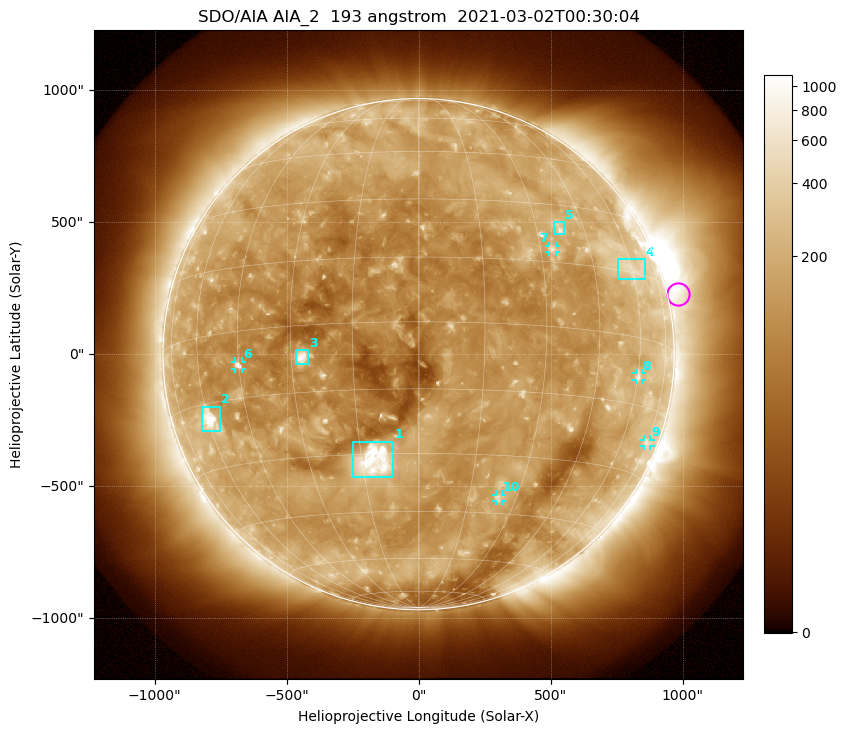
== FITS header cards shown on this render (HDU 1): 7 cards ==
TELESCOP= 'SDO/AIA '           / For AIA: SDO/AIA
INSTRUME= 'AIA_2   '           / For AIA: AIA_ATA1, AIA_ATA2, AIA_ATA3 or AIA_AT
WAVELNTH=                  193 / [angstrom] Wavelength
WAVEUNIT= 'angstrom'           / Wavelength unit: angstrom
DATE-OBS= '2021-03-02T00:30:04.843' / [ISO] Date when observation started; ISO 8
CTYPE1  = 'HPLN-TAN'           / CTYPE1: HPLN
CTYPE2  = 'HPLT-TAN'           / CTYPE2: HPLT

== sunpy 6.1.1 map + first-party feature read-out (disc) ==
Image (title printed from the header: SDO/AIA AIA_2  193 angstrom  2021-03-02T00:30:04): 1024 x 1024 px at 2.4 arcsec/px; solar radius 968 arcsec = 403 px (full disc in frame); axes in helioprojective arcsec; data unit not stated in the header (colour bar unlabelled)
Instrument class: DISC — disc imager (sunpy class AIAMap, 193 A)
Bright regions (active regions / flare kernels): reference = the median radial profile (limb darkening/brightening removed); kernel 9 px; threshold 5 sigma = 227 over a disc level ~123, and >= 1.15x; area >= 12 px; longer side >= 10 px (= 24 arcsec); searched inside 0.97 R_sun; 10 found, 10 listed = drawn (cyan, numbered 1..; 5 of them under ~33 arcsec drawn as corner ticks so the feature stays visible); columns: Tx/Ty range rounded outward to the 5 arcsec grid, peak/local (2 s.f.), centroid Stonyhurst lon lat
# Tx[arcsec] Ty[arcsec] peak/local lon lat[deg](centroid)
1 -250..-95 -465..-330 13 -12 -32
2 -820..-750 -295..-200 9.1 -59 -19
3 -465..-415 -40..15 9.5 -27 -7
4 755..860 285..360 2.7 +59 +16
5 510..550 450..500 4.2 +37 +24
6 -695..-670 -55..-25 5.7 -45 -8
7 495..520 385..410 4 +33 +18
8 820..845 -100..-70 3.2 +60 -9
9 855..880 -350..-325 2.6 +75 -22
10 290..315 -560..-530 3.7 +24 -41
Off-limb structures (1.02-1.3 R_sun): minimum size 162 px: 8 found; the strongest spans PA ~230..320 deg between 1.02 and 1.3 R_sun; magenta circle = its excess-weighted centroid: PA ~285 deg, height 1.04 R_sun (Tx ~985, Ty ~230 arcsec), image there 2.5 x the reference